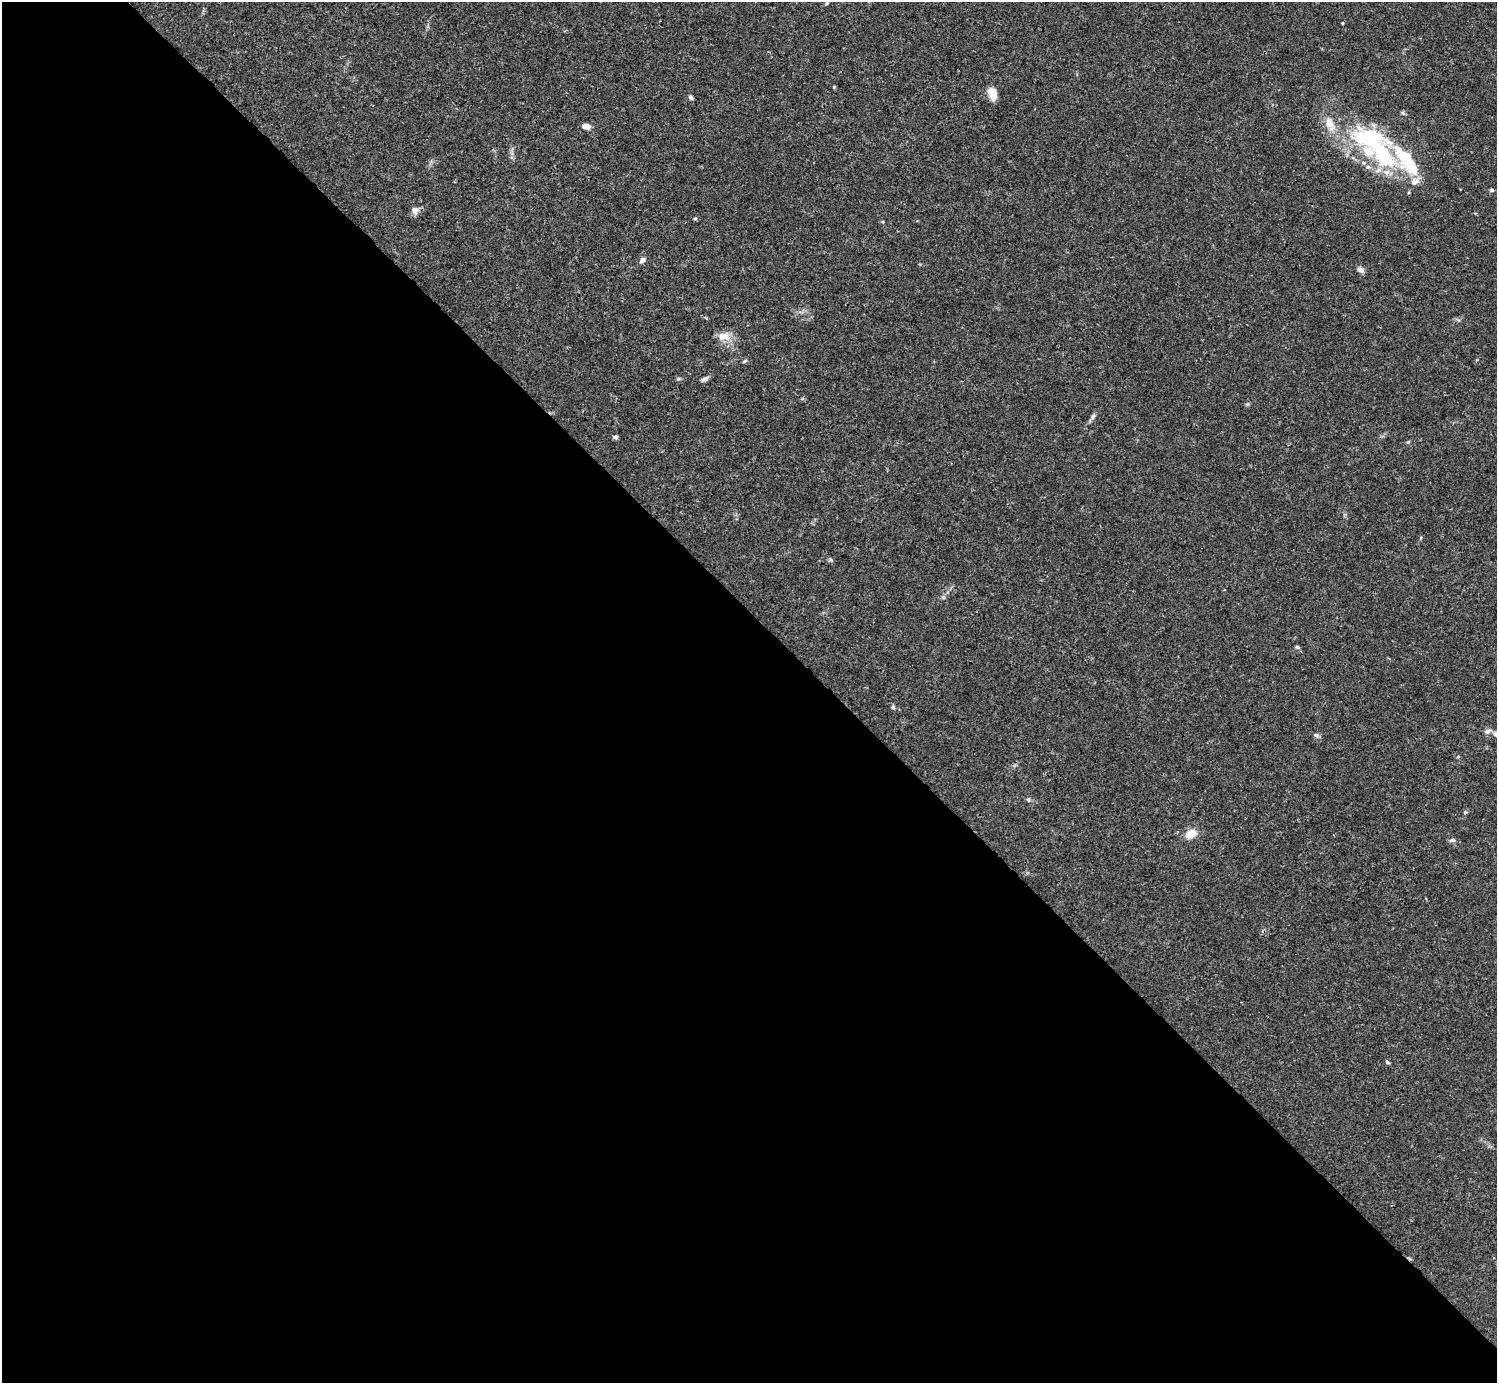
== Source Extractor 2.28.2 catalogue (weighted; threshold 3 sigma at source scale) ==
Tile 9 of 4 x 4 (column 1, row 3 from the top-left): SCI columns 1-1495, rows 1540-2920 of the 5983 x 5982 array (HDU 1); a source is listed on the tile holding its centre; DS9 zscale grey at full resolution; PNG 1499 x 1385 px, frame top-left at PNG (2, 2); no overlay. Shown black and unused: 55% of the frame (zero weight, under 3 of 4 exposures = <1% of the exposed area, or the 3 px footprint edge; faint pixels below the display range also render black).
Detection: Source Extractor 2.28.2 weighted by HDU 2 'WHT'; one run over the whole footprint, this tile lists its part. Background 0.0163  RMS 0.0022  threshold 0.00973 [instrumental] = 3 sigma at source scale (4.5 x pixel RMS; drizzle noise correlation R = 1.50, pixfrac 1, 0.05/0.05 arcsec/px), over >= 5 px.
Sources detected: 40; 3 inside a brighter object's white glare — not listed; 5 inside a brighter listed object's ellipse — not listed separately; the other 32 listed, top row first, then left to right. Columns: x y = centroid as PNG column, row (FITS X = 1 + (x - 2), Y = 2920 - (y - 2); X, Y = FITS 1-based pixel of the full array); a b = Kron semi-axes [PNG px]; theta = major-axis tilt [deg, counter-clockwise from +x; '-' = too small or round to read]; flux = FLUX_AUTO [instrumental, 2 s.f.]
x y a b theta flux
1342 23 3 2 - 0.21
834 87 5 4 - 0.22
992 94 15 9 -73 2.4
690 97 6 5 - 0.52
586 126 8 5 -9 1.7
1378 148 56 31 -19 24
1415 181 18 9 35 1.8
1492 190 6 4 -2 0.34
415 210 9 9 - 1.1
695 218 6 4 0 0.27
642 260 7 5 38 0.88
1360 270 10 6 -31 0.84
724 336 18 11 0 2.4
745 361 7 4 28 0.3
678 379 6 4 18 0.28
704 379 9 5 31 0.67
1093 416 9 4 54 0.57
615 437 5 5 - 0.53
1408 442 5 4 - 0.25
831 559 7 4 -46 0.33
943 597 6 5 - 0.39
1297 647 5 4 - 0.36
893 707 6 5 - 0.35
1487 731 9 6 10 0.87
1496 734 8 7 - 0.64
1316 735 8 6 -20 0.55
1458 757 5 3 - 0.2
1028 799 6 6 - 0.44
1465 812 6 4 67 0.36
1191 834 12 9 32 2.8
1452 840 8 5 1 0.52
1387 1062 6 4 -32 0.35
Isophote crosses this tile's border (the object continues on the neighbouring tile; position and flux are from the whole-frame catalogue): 1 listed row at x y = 1496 734